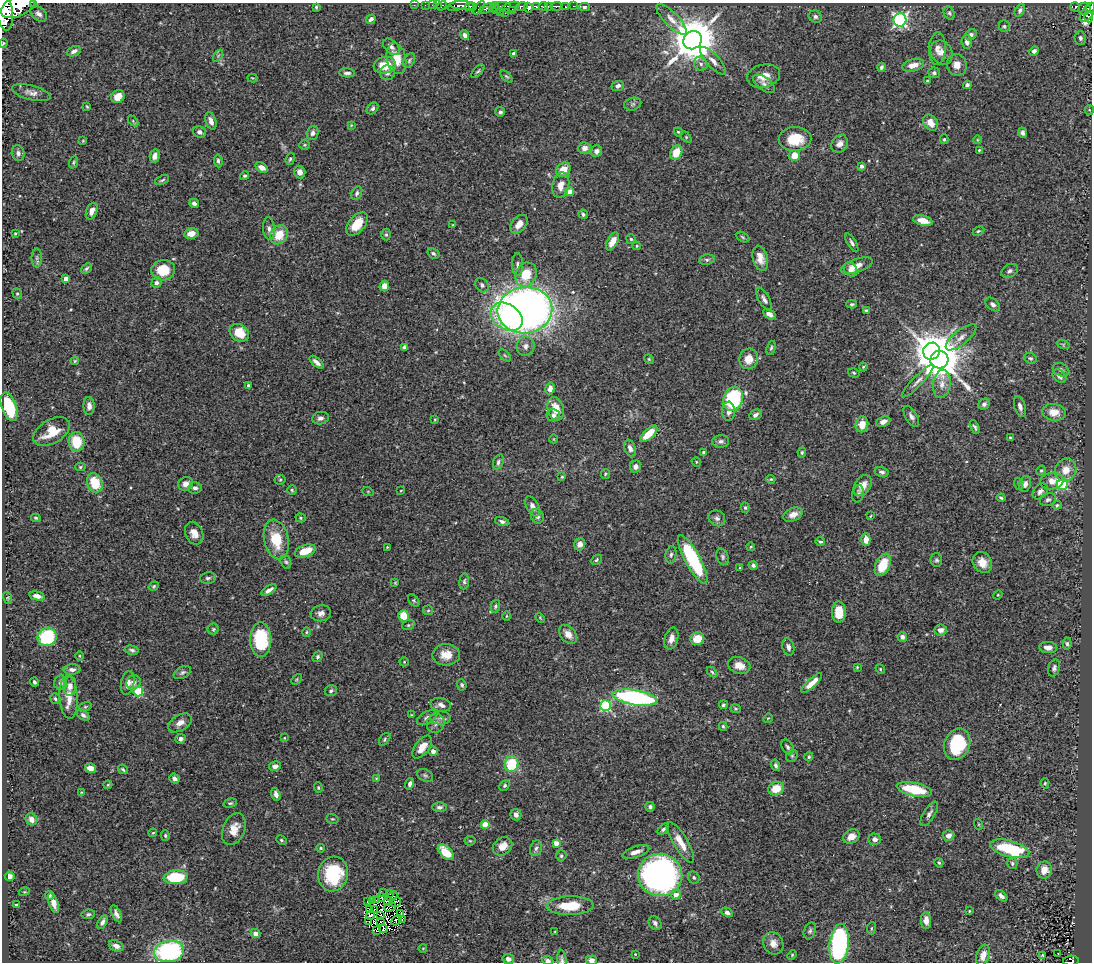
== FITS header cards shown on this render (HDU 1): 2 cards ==
NAXIS1  =                 1090
NAXIS2  =                  960

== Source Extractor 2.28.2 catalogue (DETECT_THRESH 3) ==
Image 1090 x 960 px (HDU 1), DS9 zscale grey, 1 PNG px = 1 image px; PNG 1094 x 964 px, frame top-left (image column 1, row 960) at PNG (2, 3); each listed source drawn as its Kron ellipse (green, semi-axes under 4 px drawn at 4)
Background 0.709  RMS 0.026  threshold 0.0773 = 3 sigma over >= 5 px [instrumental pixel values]
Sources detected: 444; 3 with non-positive FLUX_AUTO (blend fragments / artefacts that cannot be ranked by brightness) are neither listed nor drawn; the other 441 listed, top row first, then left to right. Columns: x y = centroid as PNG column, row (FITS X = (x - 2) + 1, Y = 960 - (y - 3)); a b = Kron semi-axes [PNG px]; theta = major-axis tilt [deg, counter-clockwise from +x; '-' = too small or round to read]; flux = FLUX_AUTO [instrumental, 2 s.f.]
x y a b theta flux
34 4 3 2 - 69
414 5 2 2 - 8.7
425 5 2 2 - 7.6
432 5 2 2 - 9.9
438 5 2 2 - 11
18 6 18 10 25 3300
442 6 5 3 - 25
458 6 10 5 17 420
463 6 13 4 -3 450
473 6 4 3 - 170
502 6 9 2 1 210
536 6 4 3 - 240
543 6 5 3 - 370
548 6 3 3 - 220
556 6 5 3 - 210
573 6 2 2 - 9.4
316 7 3 3 - 2
469 7 4 3 - 200
494 7 5 3 - 87
510 7 9 4 18 360
522 7 6 4 13 480
565 7 3 3 - 77
584 7 5 4 - 3.1
1075 7 5 4 - 110
479 8 8 4 50 51
486 8 7 3 31 100
528 8 5 4 - 620
1090 8 5 3 - 230
1085 9 6 5 - 260
496 10 2 2 - 37
1020 10 7 4 64 4.4
4 11 19 8 -81 3500
512 11 3 2 - 130
500 12 2 2 - 15
505 13 2 2 - 5.9
949 13 7 5 -61 3.3
1088 13 10 5 51 380
39 14 9 6 -38 7.7
815 17 7 6 - 4.8
1089 17 5 4 - 200
371 19 5 4 - 5.7
671 19 20 7 -46 14
900 20 7 6 - 380
1004 26 6 5 - 2.9
465 35 5 3 - 6.5
971 35 6 5 - 5.7
1080 38 7 5 -78 5.7
692 40 9 8 - 8100
967 42 7 5 -81 8.1
3 43 4 3 - 2
391 47 10 6 -44 7
937 48 16 8 86 11
74 51 7 4 24 7.2
1034 51 5 4 - 6.8
942 52 12 10 -59 14
513 54 4 3 - 3.1
218 56 7 4 56 2.7
396 59 16 9 -79 33
409 60 8 5 61 3.5
713 61 18 6 -47 12
701 64 7 6 - 6.2
385 65 11 8 9 34
913 65 11 6 14 17
957 65 11 10 - 15
881 67 4 3 - 4.2
478 71 8 4 47 3.2
347 73 8 4 -2 4.8
387 73 7 7 - 7.8
934 73 6 5 - 4.2
506 76 8 3 -44 2.3
764 76 17 11 14 20
252 78 5 3 - 1.6
928 81 4 3 - 4.9
764 84 13 6 -35 8.1
967 85 4 4 - 5.4
618 86 6 5 - 7
31 93 20 7 -14 11
118 97 7 6 - 20
633 104 9 6 17 4.4
87 106 4 3 - 1.9
372 108 7 5 46 4.6
1089 110 5 4 - 2.1
500 112 5 5 - 4.6
133 121 6 4 -47 2.3
211 121 9 5 -71 9.6
930 123 9 6 -55 16
351 125 4 3 - 1.4
199 132 7 5 -23 6.9
678 132 4 4 - 2
313 133 7 6 - 6.2
1022 133 5 4 - 4
686 137 6 4 -46 2.2
795 139 16 12 2 48
944 139 5 4 - 2.3
977 140 4 3 - 1.3
83 141 4 3 - 1.5
840 144 9 7 53 11
305 145 5 4 - 2.1
585 148 6 6 - 11
979 150 3 3 - 1.8
597 151 6 5 - 7.5
18 153 8 6 -76 5.8
676 153 7 6 - 28
795 155 5 5 - 23
155 156 6 5 - 9.5
290 159 6 4 73 2.6
218 161 6 4 -83 3.9
73 162 6 4 69 2.7
861 166 4 3 - 6
262 168 7 4 -30 9.2
563 170 8 6 40 25
300 172 6 5 - 9
244 176 5 4 - 3
162 180 7 3 21 2.7
561 185 13 8 77 16
570 192 4 4 - 27
357 193 7 5 59 3.9
194 203 5 4 - 5.6
92 211 9 5 69 11
583 214 5 4 - 3.2
923 221 10 5 -13 19
357 224 14 8 50 35
519 224 11 7 51 14
453 225 3 3 - 1.4
269 229 11 6 -83 7.3
978 231 6 4 26 2.6
15 233 3 2 - 1.7
191 233 7 5 10 19
279 235 10 8 56 33
386 235 6 5 - 3.5
742 237 7 4 -28 2.5
631 239 5 4 - 2.5
612 242 10 5 60 20
852 243 10 4 -60 4.7
637 246 4 4 - 1.6
433 253 6 4 -33 3.6
37 258 9 5 -90 5.1
760 258 13 7 -76 17
707 260 8 5 9 3.7
518 265 11 5 -90 5.9
857 266 17 7 19 19
86 268 6 4 44 3.4
163 270 12 10 5 48
850 270 8 6 -56 7.6
1010 271 9 6 29 5.2
526 275 12 10 62 46
66 279 4 4 - 19
156 283 5 5 - 4.7
482 285 8 6 -53 4.8
384 286 5 4 - 13
17 294 5 4 - 2.8
764 299 13 5 -59 7.2
852 304 5 4 - 3.2
993 304 8 5 -40 6.2
525 310 27 23 8 1500
866 310 4 4 - 2.2
769 314 7 4 -30 8.1
506 317 17 12 -34 98
239 333 10 8 -34 45
961 337 19 7 39 13
1063 344 6 4 -19 2.3
526 346 10 9 - 9.5
405 347 4 4 - 4.9
771 348 7 4 73 3
932 351 9 8 - 3200
505 355 7 3 -45 1.9
1030 358 6 5 - 3.4
649 359 5 4 - 1.7
749 359 10 9 - 23
939 360 9 9 - 5800
75 361 4 3 - 1.8
317 362 8 4 -40 8.7
863 367 4 4 - 1.9
1061 370 9 6 -29 5.2
854 373 6 4 -17 2.6
1059 376 8 5 -44 8.4
918 381 22 5 46 9.6
942 384 14 8 81 15
248 385 3 3 - 2.4
550 388 6 5 - 9.6
733 399 12 9 69 160
984 404 6 5 - 5.1
89 406 9 5 -87 8.1
9 407 15 7 -70 110
1020 407 11 5 -72 7.9
556 409 12 8 -74 25
729 411 10 6 -87 10
1054 412 12 8 -8 23
553 415 7 6 - 6.2
755 415 6 5 - 6.2
911 416 12 5 -60 6.7
320 418 8 6 10 5.8
435 419 4 3 - 1.7
883 422 7 5 24 8.2
862 424 8 6 83 21
975 427 7 3 -61 3.7
52 432 20 12 31 40
649 434 11 5 42 34
1011 438 4 3 - 2.2
554 439 4 3 - 1.3
721 441 8 6 7 5.9
77 442 10 8 -84 51
630 448 9 5 -68 7.3
802 452 5 4 - 2.6
704 453 4 3 - 3.8
498 462 8 5 72 4.7
696 462 5 4 - 2
635 466 6 5 - 7.6
80 467 5 4 - 2.2
1041 470 5 4 - 2.4
1066 470 12 10 65 21
882 472 7 4 -14 4.4
605 474 5 4 - 2.4
562 477 4 3 - 1.9
771 479 4 4 - 1.8
280 480 5 5 - 2.5
1052 481 11 8 10 16
95 483 10 7 -66 55
186 484 7 6 - 12
1019 484 6 4 -71 2.1
1025 484 8 6 75 8.6
1062 484 5 5 - 160
863 485 11 7 57 16
195 488 7 6 - 6.2
292 490 5 5 - 2.3
401 490 4 2 - 1.2
1040 491 9 6 48 6.2
368 492 6 3 -19 1.7
858 494 9 6 82 4.3
1001 498 4 3 - 2.6
1048 499 8 6 21 5
1057 505 5 4 - 2.5
533 506 11 6 -63 8.9
745 508 5 4 - 2.5
793 515 10 6 22 12
537 516 7 6 - 7
871 516 4 3 - 1.6
36 518 5 3 - 2.4
301 518 5 4 - 2.6
717 518 9 7 -40 6.2
502 521 7 4 -16 4.8
194 533 12 8 -65 16
276 539 20 12 -78 57
866 539 6 4 88 17
820 542 5 3 - 3
580 544 6 5 - 11
387 547 4 3 - 1.4
750 547 4 3 - 1.4
305 551 11 6 20 35
671 555 9 5 81 4.6
723 557 8 6 -72 4.2
596 560 6 4 43 2.6
693 560 27 7 -62 160
936 560 7 6 - 3.6
286 562 7 5 -71 3.5
982 563 11 9 -56 21
753 565 4 4 - 4.8
883 565 12 7 66 50
740 568 3 3 - 1.5
208 578 8 5 13 4.1
464 581 8 5 84 3.5
395 583 4 4 - 1.6
154 586 5 4 - 2.1
269 590 9 4 34 7.3
998 595 4 4 - 1.7
37 596 8 4 -13 10
8 598 6 4 -72 2.1
414 600 7 4 -52 2.7
495 606 6 4 76 3.1
428 610 5 4 - 2.3
839 612 10 7 -90 36
321 613 10 8 8 8.7
404 616 6 5 - 42
506 616 5 3 - 1.5
540 618 5 3 - 1.6
408 625 6 5 - 2.8
213 629 6 5 - 2.7
941 630 6 5 - 9.2
306 632 5 3 - 1.8
568 634 11 7 -48 13
47 637 9 9 - 110
902 637 5 5 - 6.9
671 639 11 6 73 12
697 639 7 6 - 29
261 640 17 10 -90 95
1067 644 6 4 -86 3
788 647 9 6 -74 5.9
1048 648 9 5 -2 9.3
132 650 7 4 -12 4.5
446 655 14 10 2 22
79 656 5 3 - 1.6
318 657 5 4 - 2.9
404 662 5 4 - 1.8
739 666 11 8 -16 19
857 667 4 3 - 1.6
1054 668 8 5 72 5
72 669 8 5 2 7.4
880 669 5 4 - 2.1
712 672 6 3 -45 2.5
182 673 9 5 27 4.4
296 679 6 4 46 2.1
34 682 4 3 - 3.5
133 682 7 7 - 8.9
60 683 7 6 - 5.6
128 683 12 6 80 12
812 683 13 4 43 18
462 685 6 4 -67 3
70 686 10 6 83 9.7
138 691 5 5 - 92
331 691 6 5 - 3.7
69 697 22 9 -87 23
635 698 22 7 -9 340
55 699 5 4 - 3.2
441 705 10 7 -12 9.3
723 705 4 3 - 2.9
606 706 5 5 - 170
85 707 6 4 16 2.3
735 709 5 4 - 2.4
83 715 7 4 -36 5.1
411 715 4 2 - 1.3
427 718 11 6 28 6.7
441 718 10 6 0 6.2
768 718 5 4 - 1.6
180 723 13 8 32 14
436 723 9 8 - 8.5
723 726 4 3 - 2.5
284 738 4 4 - 1.3
180 739 5 4 - 6.4
385 739 7 4 52 3
957 744 16 12 67 130
422 747 13 6 52 19
788 747 8 5 -58 4.8
433 751 4 4 - 9.1
792 756 6 5 - 3.2
809 757 4 4 - 2.6
511 764 8 6 72 76
776 765 6 4 -75 3.8
275 766 6 4 11 8.4
91 768 5 4 - 17
123 769 5 3 - 2.6
425 775 8 6 -26 3.8
376 778 3 3 - 1.1
175 779 5 4 - 6.2
1045 783 5 4 - 2.3
410 784 6 4 72 5.7
108 785 4 4 - 1.7
505 785 6 4 47 2.9
318 788 5 4 - 2.3
776 789 8 6 22 31
914 789 18 6 -12 72
81 792 3 3 - 1.2
276 794 6 4 -73 6.9
230 803 7 4 15 2.8
439 807 7 5 0 5.1
650 807 5 4 - 3.6
929 814 14 5 58 7
516 815 6 5 - 7.2
31 819 6 5 - 10
332 819 6 4 -17 2.3
978 824 5 3 - 1.6
485 825 4 4 - 43
234 829 16 11 68 22
663 829 7 4 48 3.9
153 833 4 3 - 1.6
165 836 5 4 - 2.1
851 836 9 6 27 15
949 836 6 5 - 9.5
875 839 6 5 - 8.6
281 840 5 4 - 2.1
470 841 5 5 - 2.4
681 842 23 7 -59 23
556 843 4 4 - 17
502 846 10 8 37 18
321 848 4 3 - 2.1
536 848 8 6 72 5
1010 849 20 8 -15 130
446 852 10 5 -44 42
636 852 14 5 18 13
561 856 5 5 - 2.9
939 863 5 4 - 2.6
1012 863 6 5 - 3.3
1044 870 8 7 - 17
333 874 17 15 77 110
660 875 22 21 - 740
10 876 5 4 - 7
176 877 12 7 4 86
694 878 6 5 - 3.9
24 892 5 3 - 1.7
384 893 4 2 - 2.4
389 894 3 2 - 6.7
676 894 5 5 - 16
50 896 5 4 - 3.7
392 896 6 2 44 2.3
1001 896 7 4 -41 6
382 897 3 2 - 1.3
377 900 2 2 - 0.7
372 901 3 2 - 0.32
388 901 4 3 - 2
368 902 3 2 - 2
396 902 5 2 - 1.8
53 903 10 4 -71 11
16 905 3 3 - 1.6
570 906 23 9 1 54
390 907 6 4 27 1.2
369 909 2 2 - 1.7
374 909 2 2 - 1.1
969 911 4 3 - 1.8
727 912 6 4 -30 6
401 913 3 2 - 2
88 914 7 4 8 3.4
116 914 9 4 -63 7.2
371 915 4 3 - 2.6
380 916 2 2 - 2.5
396 920 6 2 48 0.015
402 920 2 2 - 0.77
926 920 8 5 -88 13
102 922 7 4 60 5.6
369 922 3 2 - 2.4
380 922 4 2 - 1.8
655 923 7 6 - 6.2
871 928 6 3 82 2
383 929 4 2 - 1.8
377 930 3 2 - 2.3
810 931 9 5 70 4.5
555 932 3 2 - 1.4
255 934 5 4 - 6.5
773 943 11 10 - 14
839 944 20 9 84 320
116 946 8 5 -19 10
423 948 4 3 - 1.2
169 951 15 10 8 240
1058 953 2 2 - 1.3
635 954 3 2 - 1.1
792 955 5 4 - 2
983 955 11 6 71 16
1042 955 3 2 - 1.8
508 959 6 5 - 6.5
562 960 10 4 -85 4.2
591 960 5 5 - 10
548 961 6 4 -22 5.9
1071 961 8 5 3 90
At the frame edge (FLAGS 8, measured only in part): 9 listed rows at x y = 34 4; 18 6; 1090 8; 4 11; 3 43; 562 960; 591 960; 548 961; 1071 961
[3 non-positive-flux detections neither listed nor drawn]